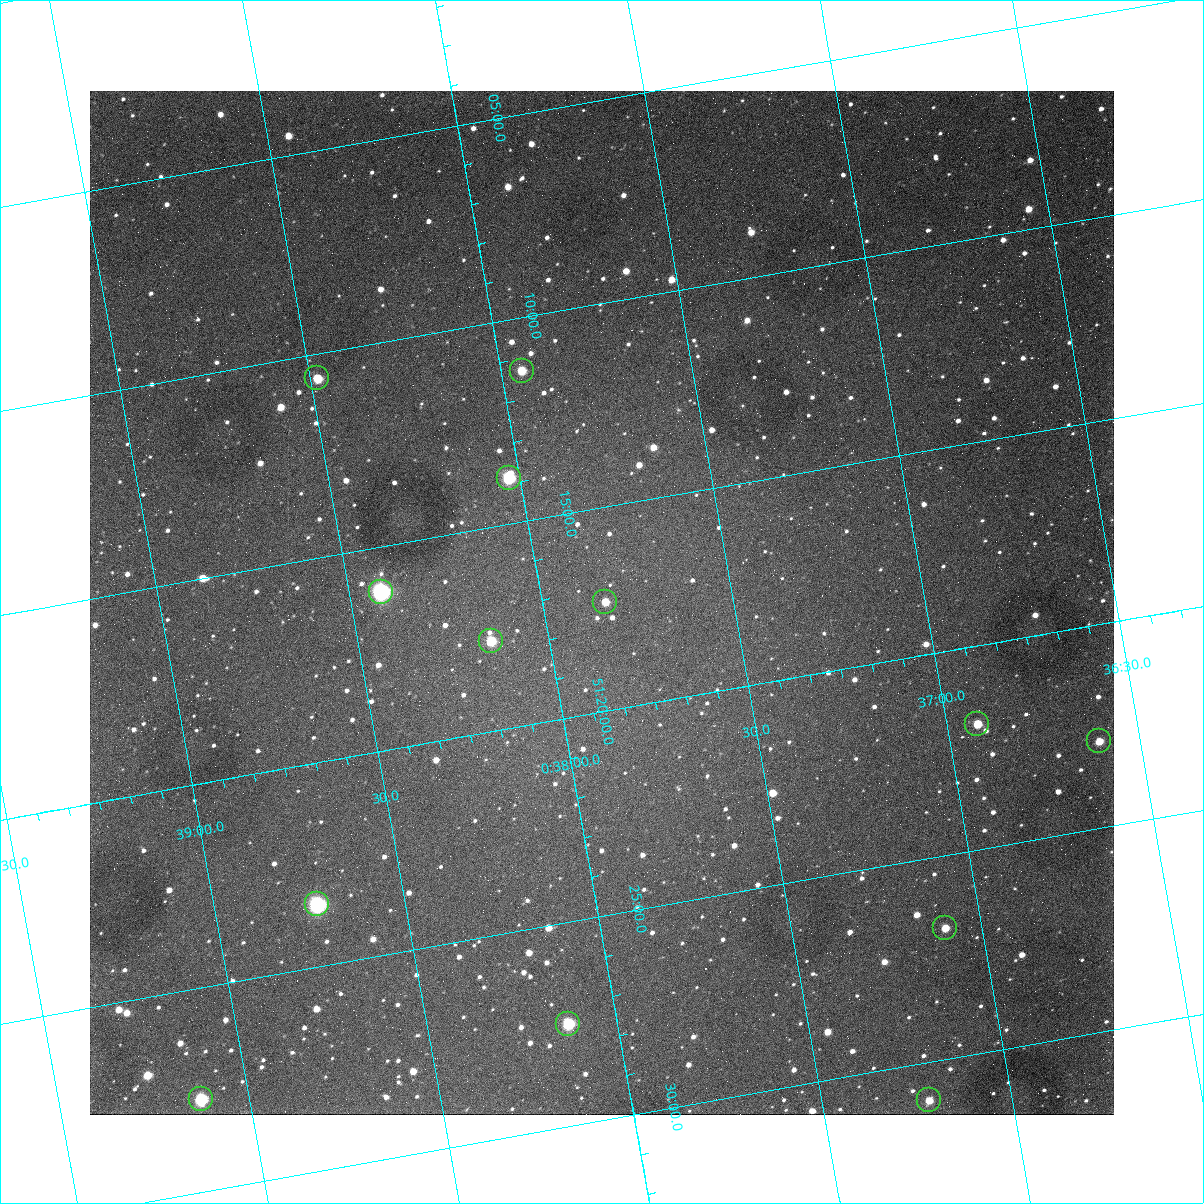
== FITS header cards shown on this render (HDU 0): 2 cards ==
NAXIS1  =                 1024
NAXIS2  =                 1024

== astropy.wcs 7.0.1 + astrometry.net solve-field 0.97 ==
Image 1024 x 1024 px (HDU 0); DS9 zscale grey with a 90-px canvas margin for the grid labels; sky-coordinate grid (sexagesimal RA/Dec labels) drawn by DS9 from the SOLVED WCS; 13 Tycho-2 reference stars matched to detected sources circled (green)
Header WCS: none
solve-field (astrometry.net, Tycho-2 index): SOLVED blind (the file carries no WCS)
Solved WCS: RA---TAN-SIP/DEC--TAN-SIP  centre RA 00:37:51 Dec +51:17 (9.46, +51.29 deg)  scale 1.49 arcsec/px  FOV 25.5' x 25.5'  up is -170 deg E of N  parity flipped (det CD > 0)
(file carries no celestial WCS; the grid is the blind solution)
Tycho-2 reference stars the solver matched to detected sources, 13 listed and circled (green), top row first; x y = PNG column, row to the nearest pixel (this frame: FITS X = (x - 90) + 1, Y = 1024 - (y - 91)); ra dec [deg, ICRS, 3 dp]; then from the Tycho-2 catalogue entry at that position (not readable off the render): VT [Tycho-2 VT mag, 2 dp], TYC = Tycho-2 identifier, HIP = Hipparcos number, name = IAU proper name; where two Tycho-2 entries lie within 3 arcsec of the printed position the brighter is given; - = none
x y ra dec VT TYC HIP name
522 371 9.486 +51.188 10.87 3261-2086-1 - -
317 378 9.620 +51.177 10.71 3261-2090-1 - -
509 478 9.507 +51.231 9.24 3261-2068-1 - -
381 592 9.604 +51.268 7.70 3261-1879-1 3018 -
605 602 9.459 +51.289 11.04 3261-1703-1 - -
491 641 9.538 +51.296 10.24 3261-1493-1 - -
977 724 9.229 +51.365 11.03 3261-2198-1 - -
1099 741 9.152 +51.381 11.06 3261-1519-1 - -
317 904 9.683 +51.391 7.88 3261-1837-1 - -
945 928 9.274 +51.446 10.91 3261-1253-1 - -
568 1024 9.532 +51.458 9.03 3261-1423-1 - -
201 1099 9.782 +51.462 9.45 3261-1155-1 - -
929 1100 9.305 +51.516 11.13 3261-2117-1 - -